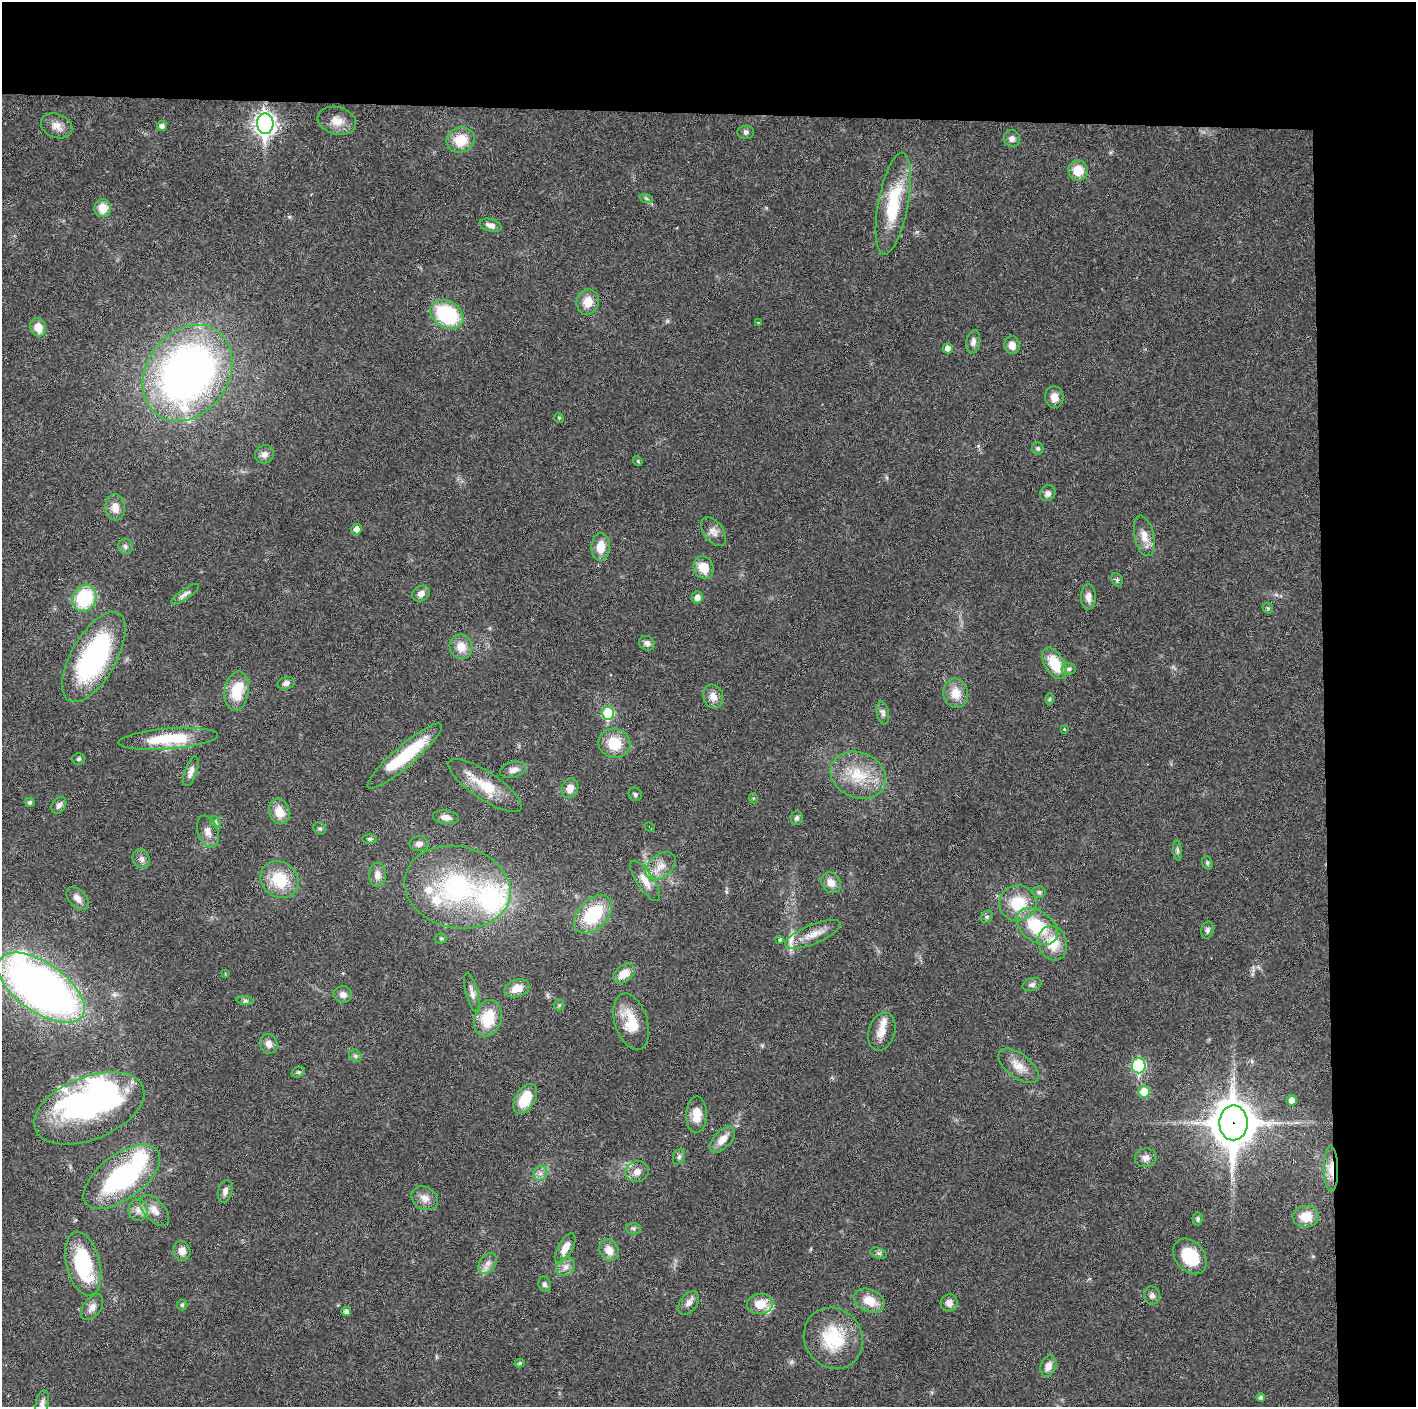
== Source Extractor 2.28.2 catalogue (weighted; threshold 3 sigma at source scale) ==
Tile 3 of 3 x 3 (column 3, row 1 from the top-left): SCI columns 2829-4242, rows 2812-4216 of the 4242 x 4218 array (HDU 1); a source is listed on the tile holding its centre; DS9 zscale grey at full resolution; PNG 1418 x 1409 px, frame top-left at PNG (2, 2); each listed source drawn as its Kron ellipse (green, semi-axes under 4 px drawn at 4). Shown black and unused: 14% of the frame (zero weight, under 3 of 6 exposures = <1% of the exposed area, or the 3 px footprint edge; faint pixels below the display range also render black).
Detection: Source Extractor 2.28.2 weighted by HDU 2 'WHT'; one run over the whole footprint, this tile lists its part. Background 0.0253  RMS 0.002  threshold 0.00821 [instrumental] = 3 sigma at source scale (4.09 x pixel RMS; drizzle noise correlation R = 1.36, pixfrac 0.8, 0.05/0.05 arcsec/px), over >= 5 px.
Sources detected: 166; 3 inside a brighter object's white glare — neither listed nor drawn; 9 inside a brighter listed object's ellipse — not listed separately; the other 154 listed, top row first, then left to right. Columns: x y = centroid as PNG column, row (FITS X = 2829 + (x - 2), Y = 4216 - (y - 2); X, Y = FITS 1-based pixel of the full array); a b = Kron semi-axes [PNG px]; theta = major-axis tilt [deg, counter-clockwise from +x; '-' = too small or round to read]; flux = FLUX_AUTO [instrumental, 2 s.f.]
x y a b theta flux
337 121 19 13 -15 2.4
265 124 10 8 -89 100
57 126 16 12 -22 1.8
162 126 5 5 - 0.71
746 132 8 7 - 0.48
1012 139 8 8 - 0.79
461 140 14 12 21 4.4
1078 171 10 10 - 3.2
646 198 7 4 -19 0.37
893 204 52 15 79 11
103 208 9 8 - 2.7
491 225 11 6 -15 1
588 302 13 11 76 2.6
447 314 18 13 -32 15
758 322 3 2 - 0.14
38 327 9 7 -68 2.8
973 342 12 6 78 0.87
1012 345 9 7 -80 1.5
948 348 5 5 - 1
187 373 52 41 54 110
1054 397 11 9 -81 1.7
559 418 5 4 - 0.21
1038 448 6 6 - 0.37
265 454 10 9 - 1
638 461 5 4 - 0.23
1048 493 8 7 - 0.77
115 507 13 10 -84 1.8
357 529 5 5 - 1.1
713 532 16 10 -53 1.3
1144 536 21 9 -77 2.1
125 547 7 7 - 0.59
601 547 14 9 87 2.8
704 568 11 10 - 3.6
1117 580 7 5 -69 0.37
185 594 16 5 34 0.83
421 594 9 7 33 1.1
697 597 6 5 - 1.2
1088 597 13 7 -89 1.3
84 598 14 11 62 13
1268 608 6 4 -44 0.27
647 643 8 7 - 0.79
461 647 12 11 - 2.5
94 657 50 22 60 33
1054 663 17 9 -59 5.5
1069 669 7 6 - 0.52
286 683 9 6 16 0.79
237 691 20 12 82 5.9
956 693 15 12 -80 2.9
713 697 12 9 -72 1.7
1050 699 6 4 89 0.25
608 713 6 6 - 11
883 713 12 6 -80 0.62
1064 729 3 2 - 0.15
168 739 50 10 5 9.9
614 743 16 14 -14 5.1
405 756 48 10 41 12
79 759 6 6 - 0.4
513 770 13 8 14 1.1
191 771 15 6 71 1.1
858 775 29 22 -22 7.1
485 785 43 14 -34 5.7
570 788 10 8 73 1.5
635 794 7 6 - 0.44
753 798 5 3 - 0.18
30 802 5 4 - 0.44
59 805 9 6 58 0.78
279 812 13 10 -70 2.8
446 817 13 7 -8 1.2
797 818 7 6 - 0.43
216 822 6 4 -62 0.27
650 827 5 2 - 0.27
320 828 7 5 -41 0.35
208 832 16 10 -71 1.5
370 839 7 5 0 0.36
419 844 9 7 8 0.96
1177 850 10 4 -85 0.44
141 859 10 8 -58 0.81
1207 863 7 5 -71 0.34
661 866 17 11 39 2.3
377 875 12 8 -90 1.4
280 880 20 17 -38 6.9
645 881 24 8 -57 2.3
831 883 11 9 -52 1.7
457 887 53 41 -13 29
1039 892 6 5 - 0.45
77 898 14 8 -48 1.4
1018 903 19 17 15 6.2
593 914 23 14 45 10
987 917 7 5 45 0.36
1037 926 23 15 -36 9.7
1208 930 8 6 78 0.55
813 934 30 9 22 2.7
441 938 6 5 - 0.28
780 940 4 3 - 0.53
1053 943 17 14 -72 4.4
225 973 3 3 - 0.16
624 974 12 8 38 2.6
1032 985 10 6 16 0.57
41 988 50 24 -35 120
517 988 13 8 19 2.2
472 993 20 6 -75 1
343 995 9 8 - 1.1
245 1001 9 4 -8 0.42
559 1005 5 5 - 0.29
488 1018 18 13 73 5.6
631 1022 29 16 -73 5.7
882 1032 19 13 72 2.3
269 1044 10 8 -68 1.2
355 1056 7 5 -45 0.41
1018 1066 23 12 -37 2.6
1139 1066 7 7 - 20
298 1072 7 5 17 0.36
1144 1092 6 6 - 4.4
525 1099 16 9 60 5.5
1292 1100 5 5 - 1.2
89 1108 58 31 22 34
697 1115 18 10 88 2.6
1233 1123 17 14 89 530
722 1140 16 8 47 2
679 1157 8 5 63 0.47
1146 1158 11 9 10 1.2
1331 1169 23 7 -89 2.2
637 1172 12 10 25 1.5
540 1173 8 6 43 0.78
122 1177 44 22 36 26
225 1191 11 7 76 0.9
425 1198 14 11 -33 1.6
138 1210 11 10 - 1.3
154 1210 18 10 -48 1.8
1306 1217 13 11 3 3.1
1198 1219 6 5 - 0.38
633 1229 7 5 -3 0.4
565 1248 17 7 61 2.2
609 1250 11 9 -60 2
182 1251 10 8 -80 1.4
879 1253 8 5 -19 0.45
1190 1256 20 14 -51 7.7
488 1263 11 8 54 1.1
83 1264 32 17 -76 16
566 1267 10 8 44 1.1
545 1284 7 6 - 0.52
1152 1295 9 8 - 0.74
869 1301 16 11 -24 3.3
689 1303 13 8 54 1.1
949 1303 8 8 - 1.2
760 1304 13 10 11 3.1
182 1305 5 5 - 0.26
92 1307 14 8 54 1.2
346 1311 5 4 - 0.57
833 1338 32 28 -55 10
520 1363 5 4 - 0.3
1048 1366 11 7 71 1.4
1261 1397 4 4 - 0.47
42 1404 14 6 80 0.83
Overlapping masked pixels (flux is a lower limit): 2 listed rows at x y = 1233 1123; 1331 1169
Isophote crosses this tile's border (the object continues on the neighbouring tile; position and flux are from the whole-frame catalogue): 1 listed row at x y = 42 1404